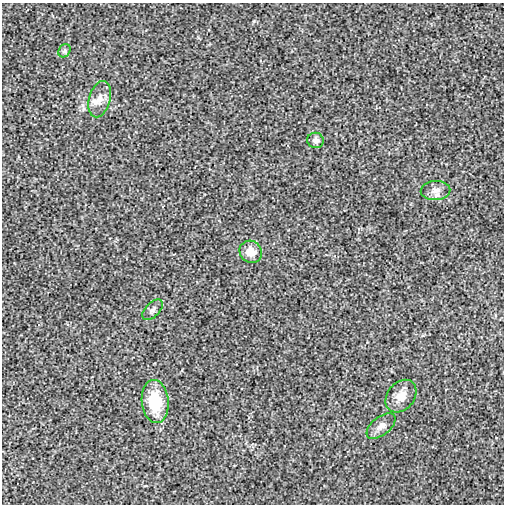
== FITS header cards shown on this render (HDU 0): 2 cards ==
NAXIS1  =                  502 / Axis length
NAXIS2  =                  502 / Axis length

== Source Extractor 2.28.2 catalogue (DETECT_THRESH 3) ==
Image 502 x 502 px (HDU 0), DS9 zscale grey, 1 PNG px = 1 image px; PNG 506 x 506 px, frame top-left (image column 1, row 502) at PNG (2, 3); each listed source drawn as its Kron ellipse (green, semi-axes under 4 px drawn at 4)
Background 1.90e-04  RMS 0.0026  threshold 0.00778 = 3 sigma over >= 5 px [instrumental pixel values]
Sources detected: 9; all 9 listed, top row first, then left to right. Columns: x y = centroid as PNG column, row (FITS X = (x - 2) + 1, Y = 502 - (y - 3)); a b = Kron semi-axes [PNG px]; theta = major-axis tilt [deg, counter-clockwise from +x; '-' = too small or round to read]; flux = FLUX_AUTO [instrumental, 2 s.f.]
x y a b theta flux
64 51 7 5 54 0.31
100 99 18 10 74 1.9
316 140 8 7 - 0.63
435 191 15 9 3 1.3
251 252 12 10 -41 2.3
153 310 12 7 46 0.7
401 396 18 13 50 2.1
155 402 22 13 -84 8
381 426 17 9 39 1.2